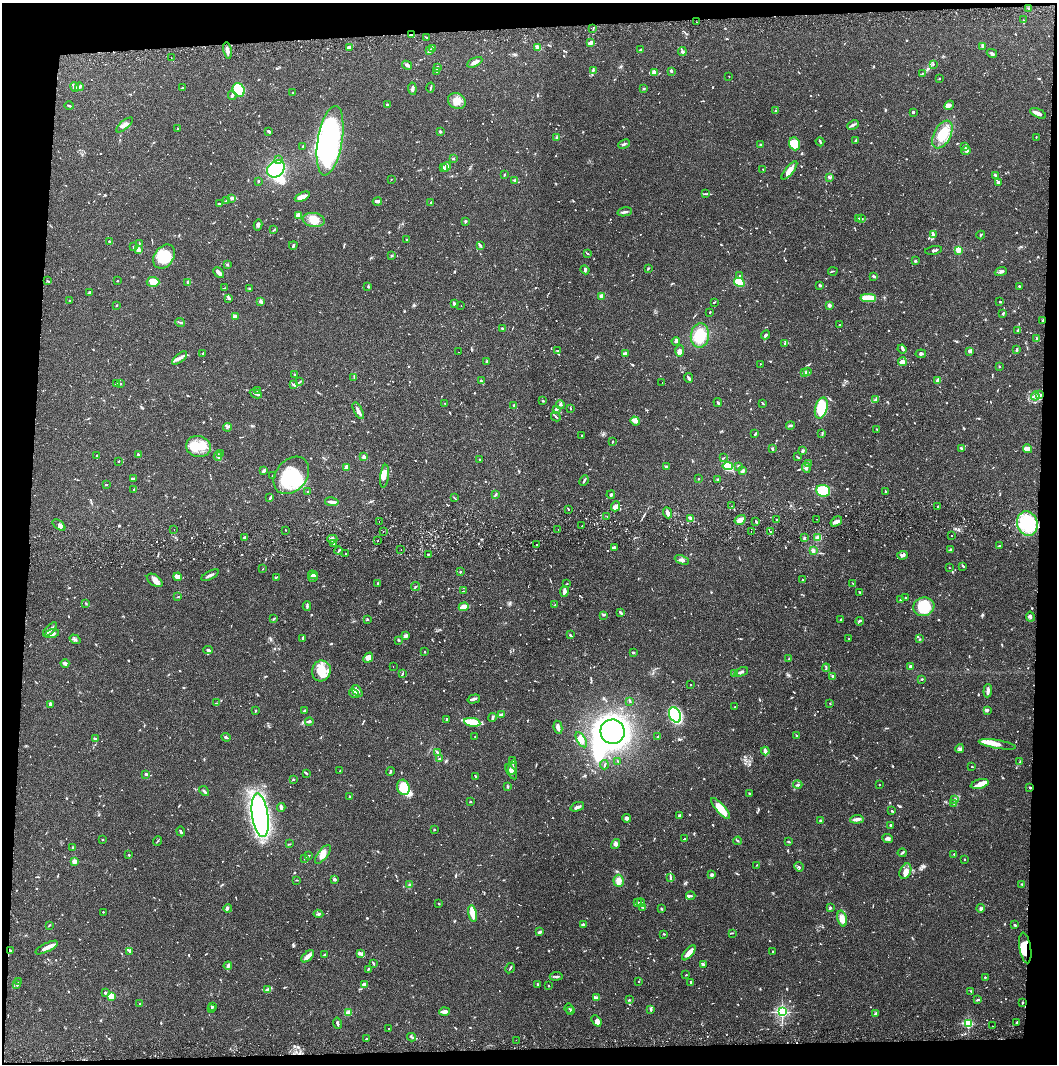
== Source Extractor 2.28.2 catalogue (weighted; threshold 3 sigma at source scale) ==
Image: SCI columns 4-4222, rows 56-4300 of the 4229 x 4358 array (HDU 1 of 3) = the unmasked area's bounding box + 8 px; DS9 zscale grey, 4 x 4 block average (1 PNG px = mean of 4 x 4 image px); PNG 1059 x 1066 px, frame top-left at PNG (2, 3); each listed source drawn as its Kron ellipse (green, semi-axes under 4 px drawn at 4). Shown black and unused: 8% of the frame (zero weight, under 2 of 3 exposures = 3% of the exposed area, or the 3 px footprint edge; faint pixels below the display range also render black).
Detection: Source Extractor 2.28.2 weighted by HDU 2 'WHT'. Background 0.0678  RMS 0.0049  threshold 0.0219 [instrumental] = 3 sigma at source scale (4.5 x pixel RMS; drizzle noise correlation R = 1.50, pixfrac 1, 0.05/0.05 arcsec/px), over >= 5 px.
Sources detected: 1209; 1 too faint to see at this stretch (4 x 4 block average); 9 inside a brighter object's white glare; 15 cosmic-ray / hot-pixel residue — neither listed nor drawn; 35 coinciding with a brighter row at this scale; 71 inside a brighter listed object's ellipse — not listed separately; of the other 1078, all 500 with FLUX_AUTO >= 1.83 (the completeness limit of this list) listed and drawn (578 fainter detections not listed), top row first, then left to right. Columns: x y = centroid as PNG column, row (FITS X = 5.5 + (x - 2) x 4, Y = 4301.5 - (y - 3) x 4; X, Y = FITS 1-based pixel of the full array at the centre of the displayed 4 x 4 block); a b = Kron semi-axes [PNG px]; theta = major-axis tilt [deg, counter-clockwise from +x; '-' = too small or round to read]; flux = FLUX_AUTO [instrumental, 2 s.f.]
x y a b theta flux
1029 9 2 2 - 7.3
1023 20 2 2 - 2.8
697 22 2 2 - 1.9
593 28 3 2 - 2.3
411 35 3 2 - 6
426 37 3 2 - 2.2
590 43 4 2 - 9.3
983 46 3 2 - 7.1
349 47 3 2 - 13
538 47 3 2 - 24
432 48 3 2 - 3.1
640 50 2 2 - 2.5
227 51 8 3 -80 9.9
430 51 3 2 - 14
682 52 4 3 - 5.9
992 53 5 2 - 5.6
171 58 2 2 - 1.9
475 62 8 3 27 15
933 64 2 2 - 2.1
407 65 5 2 - 7.5
437 67 4 2 - 5.5
593 70 4 2 - 2.6
671 71 2 2 - 4.9
437 72 2 2 - 2.2
654 73 4 3 - 15
923 73 3 2 - 2.4
729 76 2 2 - 2.2
939 79 2 2 - 2.8
74 87 5 2 - 12
79 87 4 3 - 6.3
431 87 5 2 - 3.1
182 88 2 2 - 4
412 89 6 3 -83 5.8
644 89 2 2 - 2.7
239 90 7 5 -61 120
293 93 3 2 - 3.3
232 95 4 2 - 3.4
457 101 9 7 -29 26
388 105 3 2 - 3.2
949 105 5 4 - 11
69 106 5 2 - 3.2
776 111 2 2 - 16
913 112 2 2 - 5.4
1038 113 8 3 -25 13
124 125 10 3 41 13
853 125 6 3 24 9.4
177 128 2 2 - 3.2
269 131 4 2 - 3.7
440 132 2 2 - 6.6
942 134 15 8 63 75
1036 137 2 2 - 2
557 138 3 2 - 3.3
856 140 3 2 - 2.7
330 141 35 12 80 660
820 142 4 2 - 3.8
624 144 6 2 23 6.1
795 144 6 5 - 95
761 145 2 2 - 10
303 146 2 2 - 2.6
964 146 3 2 - 2.8
966 150 5 3 - 6.4
454 158 3 2 - 2
278 160 2 2 - 2.3
446 167 5 3 - 21
443 168 2 2 - 2
276 169 9 7 40 150
763 169 2 2 - 2.5
789 170 11 4 51 22
504 175 3 2 - 3
995 175 4 2 - 4.7
830 177 4 2 - 4.3
391 179 2 2 - 2
258 181 2 2 - 3.5
515 181 4 2 - 4.6
998 182 3 2 - 4.2
705 194 3 2 - 2.5
302 197 8 3 24 25
232 198 2 2 - 40
227 200 2 2 - 1.9
377 202 5 3 - 8.3
431 202 2 2 - 3.7
219 204 3 2 - 3.3
625 212 7 2 11 6.7
298 215 3 2 - 20
859 219 4 2 - 3.7
862 219 3 2 - 1.9
314 220 11 7 -7 29
465 221 2 2 - 5.3
258 225 6 3 78 6.7
274 230 2 2 - 4
933 234 4 3 - 6.3
981 235 4 2 - 2.7
407 240 2 2 - 2.1
110 241 3 2 - 3.4
139 243 3 2 - 1.9
293 245 4 2 - 3.8
480 245 4 2 - 3.7
134 247 2 2 - 2.6
138 250 3 2 - 12
934 250 8 2 10 6.3
958 250 2 2 - 140
587 253 3 2 - 2.1
392 255 3 2 - 3.2
164 257 13 9 56 75
915 261 3 2 - 3
227 265 3 3 - 2.9
648 268 2 2 - 4.2
585 270 4 3 - 4.3
833 271 4 2 - 2
1001 272 6 3 19 7.1
219 273 6 2 -45 21
740 275 2 2 - 2.5
874 276 3 2 - 5
47 281 3 2 - 2.7
117 281 2 2 - 1.9
153 282 6 5 - 35
187 282 3 2 - 3.4
739 282 5 4 - 64
820 286 3 2 - 3.9
1019 286 2 2 - 2.7
368 287 3 2 - 2
224 288 4 2 - 1.9
250 288 3 2 - 3
90 292 3 2 - 9.8
601 296 4 3 - 7.2
228 298 4 3 - 4.6
868 298 8 4 -2 53
69 301 2 2 - 2.3
261 301 3 2 - 12
714 302 2 2 - 2.2
1000 302 2 2 - 3.1
454 304 4 3 - 5.1
116 305 2 2 - 2.7
461 305 2 2 - 2
829 305 2 2 - 35
710 312 2 2 - 7.4
1003 314 4 2 - 3.6
236 316 3 2 - 14
1043 321 3 2 - 3.9
180 322 5 2 - 2.3
839 325 2 2 - 1.9
503 329 3 2 - 3
1018 331 3 2 - 2.2
700 335 12 9 83 77
766 335 4 3 - 5.8
1036 338 3 2 - 2.4
676 341 4 3 - 5.5
785 343 3 2 - 2.5
902 349 4 2 - 3.6
1016 349 3 2 - 2.8
557 351 3 2 - 2.5
680 351 6 3 89 6.9
970 351 4 2 - 9.9
459 352 2 2 - 2.3
203 353 2 2 - 3
625 353 4 2 - 11
921 354 5 2 - 4.7
180 358 9 3 40 11
487 361 2 2 - 3.6
902 362 4 4 - 15
760 364 2 2 - 3.2
999 366 2 2 - 3.4
807 372 2 2 - 13
805 373 3 2 - 2.9
295 375 2 2 - 2
354 377 3 2 - 2.5
688 378 5 2 - 7
938 380 4 2 - 20
481 381 4 2 - 4.1
300 382 3 2 - 1.9
662 382 2 2 - 2.6
116 384 4 2 - 3
121 384 2 2 - 1.9
294 384 3 3 - 3.9
257 391 2 2 - 2.9
256 394 6 2 -23 5.3
1040 395 4 2 - 4.6
1035 396 4 2 - 5.1
875 400 4 2 - 4.7
543 401 2 2 - 1.9
718 403 4 2 - 4.4
763 403 3 2 - 2.3
445 404 2 2 - 2
560 404 4 3 - 5.9
514 406 2 2 - 6.9
570 408 3 2 - 2.2
821 408 11 6 74 100
556 409 3 2 - 10
358 411 9 3 -63 13
556 417 5 2 - 3.8
635 421 5 3 - 14
790 425 4 2 - 5.6
228 427 4 2 - 3.6
877 429 3 2 - 1.9
755 434 3 2 - 3.3
822 434 3 2 - 2.4
582 435 3 2 - 2.3
612 442 3 2 - 2.3
198 447 12 10 -16 53
961 448 4 2 - 3
773 449 4 2 - 3.4
1028 449 4 4 - 13
802 451 3 2 - 4.8
220 454 2 2 - 1.8
138 455 3 2 - 3.9
97 456 2 2 - 4.3
218 456 4 2 - 5
364 457 3 2 - 11
797 457 2 2 - 2.2
724 458 3 2 - 2.2
480 459 2 2 - 2.6
119 461 2 2 - 1.9
808 463 4 3 - 4.2
666 466 4 2 - 3.5
728 466 5 4 - 15
738 466 2 2 - 8.6
347 467 3 3 - 11
806 468 5 2 - 4.4
263 471 4 2 - 6.1
743 471 3 2 - 4.1
273 475 2 2 - 3.2
291 475 21 15 50 160
384 476 11 3 82 16
134 478 3 2 - 2.3
699 479 2 2 - 4.1
718 479 3 2 - 3.1
584 481 5 2 - 4.3
106 484 2 2 - 2.4
134 489 2 2 - 8.7
823 491 7 6 - 110
885 491 3 2 - 1.8
308 492 2 2 - 3.2
495 495 2 2 - 2.4
611 495 4 2 - 5
270 498 4 2 - 5.2
454 498 3 2 - 2.3
332 502 7 2 -8 13
615 506 5 4 - 12
731 506 2 2 - 2
938 507 3 2 - 2.7
568 509 2 2 - 3.2
667 513 6 3 -68 13
607 516 2 2 - 2.8
691 518 2 2 - 2.8
816 519 2 2 - 2.2
740 520 6 3 32 23
777 520 2 2 - 2.9
836 521 6 3 34 13
379 522 2 2 - 2
756 522 3 2 - 3.4
1027 524 12 10 -74 160
59 525 7 4 -38 10
582 526 2 2 - 2
174 529 2 2 - 8.3
558 529 2 2 - 6.1
286 530 2 2 - 5.5
770 531 2 2 - 1.9
383 532 2 2 - 2.7
751 532 2 2 - 2.2
952 536 2 2 - 5.4
244 538 3 2 - 5.8
804 538 2 2 - 3.5
818 538 4 2 - 4.7
332 539 5 3 - 6.4
377 541 2 2 - 5.5
334 544 3 2 - 3.8
537 544 2 2 - 19
999 546 4 2 - 3
614 547 3 2 - 12
401 550 2 2 - 10
951 550 2 2 - 5.4
339 551 4 2 - 3
813 551 3 3 - 6.5
346 553 2 2 - 2
428 555 2 2 - 16
902 555 5 2 - 4.5
682 560 7 3 -22 9
963 566 3 2 - 2.7
949 568 2 2 - 2.1
263 569 2 2 - 2.5
460 572 2 2 - 3.4
210 575 9 2 29 9
313 575 5 3 - 8.8
178 577 4 3 - 13
276 577 3 2 - 2.2
313 577 5 2 - 9
155 580 9 5 -35 18
802 580 2 2 - 3.3
378 583 3 2 - 2.8
567 584 3 2 - 1.9
853 584 3 2 - 1.9
415 586 4 2 - 2.4
463 591 3 2 - 2
564 591 5 3 - 16
860 592 2 2 - 3.3
178 597 4 2 - 2
906 598 2 2 - 2
900 600 2 2 - 3.5
86 603 3 2 - 2.2
555 605 2 2 - 2.6
307 606 5 2 - 3.6
464 607 5 2 - 62
924 607 10 9 - 82
620 612 3 2 - 5.8
604 615 3 2 - 2.2
1030 617 5 2 - 7.3
274 618 3 2 - 2.4
841 619 2 2 - 3.6
368 620 2 2 - 3.1
860 621 4 2 - 3.9
50 629 9 2 46 12
52 634 7 3 16 8.6
570 635 2 2 - 4.7
405 636 3 2 - 12
303 638 4 2 - 6.8
75 639 6 2 -33 5.4
849 639 2 2 - 1.8
919 639 2 2 - 1.9
398 640 3 2 - 2.6
208 650 5 2 - 5.7
425 652 2 2 - 3.7
633 652 3 2 - 2.9
368 658 6 4 47 23
789 659 3 2 - 2.1
65 663 4 3 - 8.6
393 666 2 2 - 2.4
910 666 2 2 - 25
826 668 4 2 - 2.8
321 671 10 9 - 64
741 672 7 2 22 6.9
734 673 3 2 - 9.6
402 674 3 2 - 2.5
833 677 4 2 - 6.1
922 679 2 2 - 2.1
690 685 2 2 - 2.5
357 691 7 4 -55 18
988 691 6 2 85 14
354 693 5 4 - 6.8
474 699 6 2 16 7.6
630 701 3 2 - 3.4
216 703 3 2 - 2.5
830 703 2 2 - 1.9
51 704 3 2 - 6.6
735 707 2 2 - 2.3
987 710 4 3 - 4.3
256 711 3 2 - 3.3
304 711 3 2 - 3.3
502 714 4 3 - 5.1
675 715 8 5 -64 260
492 717 4 2 - 4.2
447 719 2 2 - 3.9
309 721 4 3 - 5.5
472 722 8 4 -9 50
558 727 6 2 -80 14
612 732 12 12 - 990
796 736 3 2 - 2.2
226 737 4 2 - 5.1
475 737 2 2 - 2.1
657 737 3 2 - 2.7
95 739 2 2 - 2.9
581 740 8 4 -60 20
997 744 19 3 -10 28
960 749 4 3 - 6.6
765 751 4 2 - 13
438 753 3 2 - 3.6
440 759 3 2 - 3.1
512 761 2 2 - 4
618 761 2 2 - 1.9
1019 762 2 2 - 2.3
604 765 5 2 - 2.8
972 767 2 2 - 2
512 768 7 2 79 7
340 771 2 2 - 2
390 772 4 2 - 3.9
511 772 8 3 -57 9.3
307 773 4 2 - 2.4
146 774 2 2 - 8.1
475 776 3 2 - 2.4
293 779 2 2 - 2.9
980 784 9 4 15 28
798 785 4 2 - 3.3
879 785 2 2 - 2.6
403 787 8 6 -73 91
507 787 4 2 - 2.9
1030 788 2 2 - 3.2
204 791 5 2 - 5.7
750 794 3 2 - 2.6
350 796 2 2 - 3.2
954 799 4 2 - 3
470 802 2 2 - 2.5
954 804 3 2 - 2.1
281 807 4 2 - 6.2
577 807 7 3 22 9.6
721 809 13 4 -48 57
892 811 2 2 - 2.5
260 815 22 8 -82 760
680 815 4 3 - 4.3
626 818 4 4 - 8.1
857 819 7 3 6 14
820 820 3 2 - 2.6
890 825 2 2 - 5.6
434 829 2 2 - 9.6
181 831 5 2 - 4.2
888 838 5 3 - 9.2
103 839 2 2 - 2.3
684 839 3 2 - 5
157 841 5 2 - 2
738 841 4 2 - 2.2
788 842 3 2 - 2.2
289 844 3 2 - 2.2
615 844 5 4 - 9.1
73 848 2 2 - 5.2
902 853 4 2 - 5
323 854 11 5 51 23
954 854 2 2 - 3.2
129 855 2 2 - 7.5
308 856 3 2 - 4.2
305 858 3 2 - 2.4
964 859 2 2 - 2.3
75 861 2 2 - 88
756 865 2 2 - 1.9
799 867 5 2 - 2.6
905 871 8 5 68 17
712 875 3 3 - 5.8
671 878 4 2 - 3.7
334 879 2 2 - 7.9
296 880 3 2 - 1.8
618 881 6 5 - 17
1022 884 2 2 - 2.4
410 885 4 2 - 5.1
691 896 5 2 - 3.2
637 903 4 2 - 5.8
641 903 4 2 - 3
439 904 3 2 - 1.9
642 907 4 2 - 3.2
830 907 3 3 - 3.2
981 908 4 3 - 5.7
228 909 4 2 - 3.6
661 909 3 2 - 2.6
103 912 2 2 - 1.8
318 914 5 2 - 4.3
473 914 8 3 -78 41
842 919 8 4 -76 20
49 925 4 2 - 2.4
583 925 2 2 - 14
1015 925 3 2 - 3
540 932 4 2 - 7
732 933 3 2 - 2.1
664 934 2 2 - 2.8
47 947 12 3 27 22
1025 948 15 6 -81 43
10 950 2 2 - 2.4
130 952 3 2 - 2.3
773 952 3 2 - 2
361 953 4 3 - 5.8
689 953 9 3 49 21
325 955 3 3 - 3.7
308 956 8 3 41 23
373 963 4 2 - 4.6
703 965 4 3 - 5.8
228 966 4 3 - 6.8
510 968 5 2 - 3.6
368 969 3 2 - 2.7
686 975 2 2 - 2.3
556 976 6 2 4 5.1
985 977 2 2 - 3.3
18 981 2 2 - 2
638 982 2 2 - 1.9
691 983 3 2 - 7.5
537 984 3 2 - 2.6
17 985 4 2 - 3.3
364 985 4 3 - 16
548 986 2 2 - 2.6
267 990 4 3 - 7.6
971 991 4 2 - 1.9
105 993 3 2 - 5
111 996 2 2 - 160
597 998 4 2 - 4.8
629 1000 2 2 - 2.1
978 1000 3 2 - 4.3
1022 1002 3 2 - 2.3
140 1003 2 2 - 2.1
212 1007 3 2 - 2.9
569 1008 5 2 - 2.4
212 1009 3 2 - 2.9
651 1009 4 2 - 5.7
571 1011 3 2 - 2.8
444 1012 5 2 - 19
782 1012 2 2 - 600
348 1013 4 2 - 5.6
876 1013 4 2 - 5.9
596 1021 6 3 -51 9
1017 1022 3 2 - 3.1
338 1023 6 2 -77 4.6
968 1024 2 2 - 280
992 1026 2 2 - 2.6
389 1029 2 2 - 3.6
411 1037 4 2 - 3.9
366 1039 3 2 - 2.7
516 1040 2 2 - 2.5
Overlapping masked pixels (flux is a lower limit): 4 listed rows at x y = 411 35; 1030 788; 1025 948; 10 950
Diffuse or blended objects may show on this block-average render without a row.